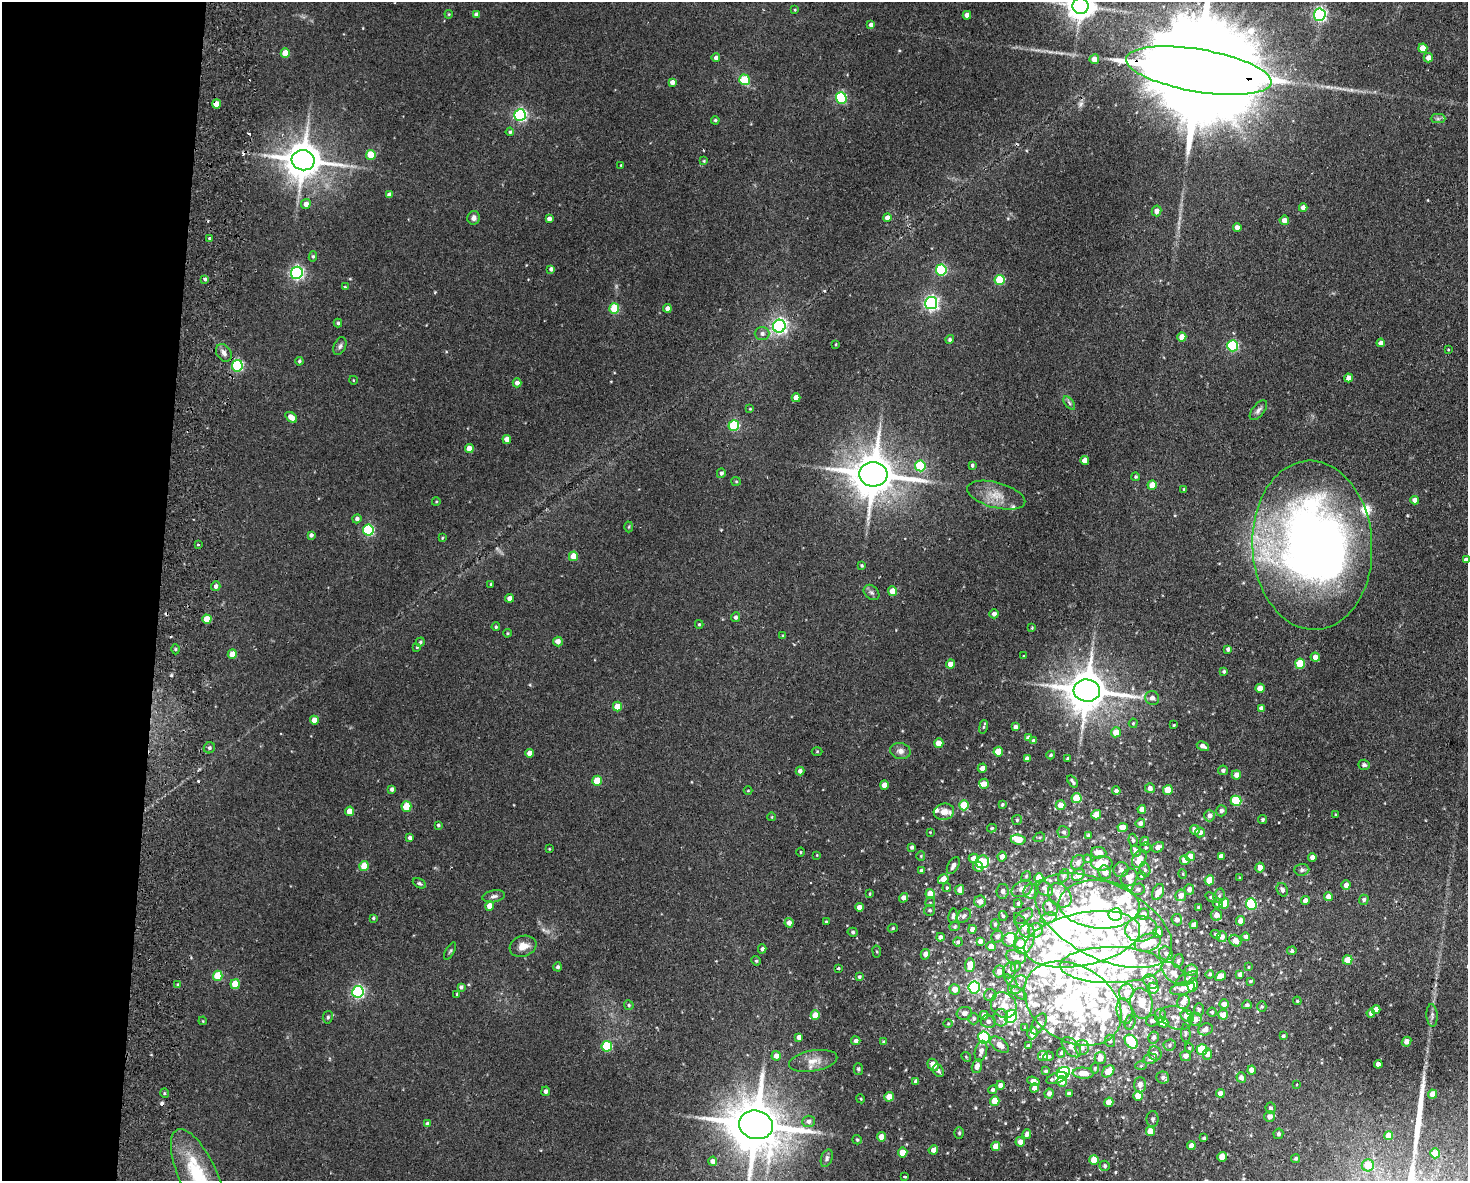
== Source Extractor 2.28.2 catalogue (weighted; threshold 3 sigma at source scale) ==
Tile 4 of 3 x 4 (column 1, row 2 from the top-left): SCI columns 284-1749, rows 2369-3547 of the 4852 x 4736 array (HDU 1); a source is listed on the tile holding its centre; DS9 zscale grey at full resolution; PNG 1470 x 1183 px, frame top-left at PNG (2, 2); each listed source drawn as its Kron ellipse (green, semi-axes under 4 px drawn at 4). Shown black and unused: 11% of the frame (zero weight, under 2 of 3 exposures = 3% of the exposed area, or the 3 px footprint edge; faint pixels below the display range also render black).
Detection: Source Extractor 2.28.2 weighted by HDU 2 'WHT'; one run over the whole footprint, this tile lists its part. Background 0.143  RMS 0.0074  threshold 0.0332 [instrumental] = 3 sigma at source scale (4.5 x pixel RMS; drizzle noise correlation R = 1.50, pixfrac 1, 0.05/0.05 arcsec/px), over >= 5 px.
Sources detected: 558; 1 too faint to see at this stretch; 8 inside a brighter object's white glare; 5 cosmic-ray / hot-pixel residue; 1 long thin detection or spike segment (spike, bleed or trail) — neither listed nor drawn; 75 inside a brighter listed object's ellipse — not listed separately; the other 468 listed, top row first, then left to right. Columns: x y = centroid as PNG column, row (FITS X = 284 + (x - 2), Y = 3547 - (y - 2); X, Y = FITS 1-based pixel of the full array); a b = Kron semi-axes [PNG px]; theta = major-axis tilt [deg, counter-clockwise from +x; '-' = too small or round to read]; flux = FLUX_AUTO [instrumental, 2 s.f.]
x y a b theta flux
1081 6 8 8 - 1000
795 10 3 3 - 0.61
449 14 4 4 - 0.75
476 14 4 4 - 2.1
967 15 4 4 - 4.1
1320 15 6 6 - 170
871 25 4 4 - 3.3
1423 48 4 4 - 11
285 53 4 4 - 13
716 58 4 4 - 1.9
1428 58 5 4 - 4.9
1094 59 5 5 - 5.7
1199 71 74 21 -10 37000
744 80 5 5 - 28
672 82 4 4 - 3.1
841 98 6 5 - 65
216 104 4 4 - 7.2
520 115 6 6 - 130
1438 119 7 4 0 1.5
715 120 4 4 - 1.1
510 132 4 4 - 0.94
371 155 5 5 - 22
303 160 11 10 - 2000
704 161 4 4 - 0.84
621 165 4 2 - 0.46
389 195 4 4 - 3.4
306 204 5 4 - 4.5
1303 208 4 4 - 4.6
1156 211 5 5 - 3.8
474 218 7 6 - 3
887 218 4 4 - 5.5
549 219 4 4 - 3
1284 220 5 4 - 4.7
1237 227 4 4 - 4.2
209 239 3 3 - 1.3
313 256 5 4 - 1.1
551 269 4 4 - 2.2
941 270 5 5 - 66
297 273 6 6 - 160
205 279 4 4 - 1.3
1000 280 5 5 - 31
345 287 4 3 - 0.72
931 303 6 6 - 200
667 308 4 4 - 3.8
614 309 5 5 - 32
338 323 4 4 - 1.3
779 326 6 6 - 220
762 334 7 6 - 2.5
1182 337 4 4 - 7.5
950 339 4 4 - 1.4
1381 343 4 4 - 4.8
836 344 3 2 - 0.62
340 346 9 6 67 2
1233 346 5 5 - 70
1448 350 3 3 - 1.1
224 353 9 7 -56 3.4
299 361 4 4 - 1.1
237 366 5 5 - 81
1349 378 4 4 - 4.6
353 380 4 3 - 0.5
517 383 4 4 - 3.7
796 398 4 4 - 7.1
1069 403 8 4 -53 1.4
750 409 4 4 - 0.54
1258 410 12 6 51 2.6
291 417 7 4 -37 6.1
734 425 5 5 - 55
507 439 4 4 - 5.4
469 449 4 4 - 7.1
1085 460 4 4 - 7
972 465 3 3 - 1.4
920 466 5 5 - 37
721 473 5 4 - 1.8
873 474 14 12 -5 2900
1136 477 4 4 - 0.98
736 481 5 4 - 0.78
1152 485 4 4 - 12
1184 489 4 3 - 1.1
996 495 30 12 -15 13
1415 500 4 4 - 4.8
436 502 4 3 - 0.63
357 519 4 4 - 2.3
629 527 5 3 - 0.72
368 530 5 5 - 71
311 535 4 4 - 2.1
442 538 4 3 - 0.76
198 544 3 2 - 1
1312 545 84 60 -87 550
573 556 5 4 - 14
1466 560 4 4 - 2.5
862 566 3 3 - 0.95
491 584 3 3 - 0.72
216 586 5 4 - 3.1
893 591 5 4 - 10
871 592 9 6 -44 2.1
510 598 4 4 - 4.7
994 614 4 4 - 2.8
735 617 5 4 - 1.7
207 619 4 4 - 15
699 624 4 3 - 0.96
496 627 4 3 - 0.87
1032 628 3 3 - 0.59
507 633 4 3 - 0.77
783 636 3 3 - 1
420 642 5 4 - 1.2
558 642 5 4 - 3.9
417 647 4 3 - 0.75
175 649 5 3 - 0.81
1228 649 4 4 - 2.2
232 654 5 4 - 9.5
1024 656 3 3 - 0.67
1315 657 4 4 - 4.3
951 664 4 4 - 6.9
1300 664 5 5 - 28
1224 671 4 3 - 1.3
1260 688 4 4 - 7.8
1087 690 13 11 -4 2500
1152 698 7 7 - 3.1
617 707 5 4 - 12
1261 708 4 4 - 2.6
314 720 4 4 - 7.9
1133 723 5 4 - 0.84
1174 725 3 2 - 0.73
983 727 7 3 80 1.1
1015 727 4 4 - 2.8
1116 732 5 5 - 8.4
1028 738 4 4 - 2.4
1034 741 4 4 - 2.9
939 743 5 4 - 11
1203 746 6 4 -28 4
209 748 6 5 - 1.6
817 751 5 3 - 0.67
900 751 10 8 -11 3.9
998 752 5 4 - 16
529 753 4 4 - 4.7
1051 755 4 4 - 1
1027 759 4 4 - 3.1
1068 759 3 3 - 0.93
1364 765 6 5 - 1.9
982 768 4 4 - 3.7
1223 770 5 5 - 2
800 771 4 4 - 2.5
1236 775 5 4 - 4.8
597 781 5 4 - 16
1072 781 7 3 -52 1.7
984 784 5 4 - 4.3
884 785 4 4 - 5.2
1150 788 5 5 - 4.2
392 789 4 4 - 1.9
748 790 4 3 - 0.58
1168 790 5 5 - 13
1116 791 4 3 - 2.2
1076 798 5 5 - 21
1236 801 5 5 - 37
1002 804 3 3 - 0.97
964 805 5 5 - 20
1061 805 5 4 - 6.7
406 807 5 5 - 24
1142 809 4 4 - 4.8
350 811 5 4 - 10
1221 811 5 5 - 2.3
944 812 10 8 14 5.9
1336 814 3 2 - 0.55
1096 815 5 4 - 7.7
1209 816 6 5 - 3
772 817 4 3 - 0.52
1017 820 5 5 - 1
1263 820 4 4 - 1.3
1140 823 5 4 - 2.5
438 825 4 3 - 1.2
1123 827 5 4 - 7.5
992 828 5 3 - 0.91
1195 830 5 4 - 3.4
930 832 3 3 - 0.54
1064 832 6 6 - 1.9
1200 832 5 5 - 3.2
1089 835 4 4 - 1.7
1039 837 6 4 19 1.1
410 838 4 4 - 2.2
1018 840 7 5 -6 12
1133 840 6 4 -82 1.4
1145 841 5 3 - 1.9
912 847 4 3 - 1.7
1146 847 5 5 - 1.2
1158 847 6 5 - 3.8
549 849 4 3 - 0.52
1136 851 6 5 - 3.1
801 852 4 3 - 0.6
1099 853 8 5 -5 6.9
817 855 4 3 - 0.56
921 856 5 4 - 0.73
1190 856 5 4 - 9.4
1221 856 4 4 - 3.2
1002 857 5 4 - 4
1312 857 4 4 - 4
973 858 5 5 - 5.6
1087 859 4 4 - 0.91
1139 859 9 6 63 9.6
1185 860 5 4 - 5.1
982 862 6 6 - 28
1078 862 8 6 54 3.1
1102 863 11 7 -1 20
364 866 5 4 - 17
953 866 9 5 61 3.5
978 867 5 4 - 4.5
1260 867 5 4 - 6.4
1121 870 7 7 - 2.7
1145 870 7 5 -74 1.7
1302 870 7 6 - 1.7
921 871 4 3 - 2.1
1105 872 7 6 - 5.4
1183 874 5 3 - 0.62
1078 875 7 5 41 8.3
1026 876 5 4 - 0.93
1064 876 7 5 61 1.3
1141 876 3 3 - 0.73
1129 877 9 7 56 8.2
1039 878 5 4 - 16
1239 878 4 3 - 0.6
943 879 5 5 - 8
1209 880 5 4 - 17
419 883 7 4 -28 1.3
1346 885 5 4 - 3.8
947 888 4 3 - 0.9
1044 888 10 6 -38 2.7
1022 889 11 7 27 4.5
1138 889 7 5 13 1.7
1189 889 5 5 - 3.3
960 890 5 4 - 4.3
1282 890 7 5 -65 2.3
1003 891 7 6 - 2.4
1031 891 8 7 - 2.3
1158 892 8 5 66 6.1
870 894 4 3 - 0.8
930 894 5 4 - 14
1060 895 13 10 -48 11
1181 895 6 5 - 5.9
494 896 11 6 10 2.5
1219 896 7 5 74 1.6
1328 896 4 4 - 5.1
1211 897 6 3 -35 1.3
904 898 5 4 - 3.9
1364 900 5 4 - 1.8
1305 901 4 4 - 3.9
930 902 5 4 - 1.2
980 902 6 6 - 4.5
1218 903 5 5 - 4
1224 903 5 5 - 11
1018 904 4 3 - 0.88
1099 904 40 24 -4 70
1251 904 6 5 - 58
490 906 4 4 - 8.4
859 907 4 4 - 4.4
1198 907 4 3 - 0.75
1051 908 8 7 - 2.3
930 910 6 5 - 1.4
1115 914 7 6 - 110
1143 914 6 5 - 6
1216 915 5 5 - 4.6
953 916 7 4 80 1.5
964 916 8 6 46 2.4
1003 916 5 4 - 1.1
1024 916 10 5 37 2.6
373 918 4 3 - 0.95
1048 918 8 5 16 2.3
1177 920 6 5 - 2.5
1103 921 74 38 -27 160
1240 921 5 4 - 5.2
826 922 3 3 - 1.1
789 923 4 4 - 3.7
995 924 5 4 - 1
1022 925 14 5 -62 2.4
1194 925 4 4 - 4.3
955 927 5 4 - 1
893 928 5 4 - 0.89
972 929 4 4 - 3.5
1141 929 16 12 7 12
1036 930 7 7 - 8.2
853 932 5 4 - 1.3
1158 932 5 5 - 6
1216 934 5 3 - 1.2
940 937 4 4 - 2.7
997 937 6 5 - 2.6
1222 937 5 5 - 3.7
1246 937 4 4 - 2.7
1024 939 15 9 70 7.5
1082 939 59 26 11 88
1010 940 7 6 - 6.4
980 941 4 4 - 3.2
1235 941 6 5 - 5.2
958 942 5 4 - 1.2
1020 943 6 5 - 9.6
1148 943 13 8 20 16
523 946 14 10 18 7.1
991 947 4 4 - 7
762 949 4 4 - 1.7
450 951 9 3 60 1
877 951 6 3 -81 0.89
1292 951 5 4 - 1.5
1166 953 7 6 - 2.6
925 954 5 4 - 3.4
1016 957 10 7 -13 3.8
1347 960 5 4 - 11
756 961 5 4 - 1
1178 961 7 5 71 1.8
970 965 7 5 88 9.5
1111 965 51 18 1 68
1016 966 6 4 47 1.2
558 967 4 4 - 1.8
1249 967 4 3 - 0.6
838 968 3 3 - 1.2
1191 970 6 5 - 5.4
999 971 6 5 - 5.3
1010 971 8 6 70 3
1174 973 14 8 -42 5.5
1210 974 4 4 - 1.1
1240 974 4 4 - 2.7
218 976 5 5 - 25
1221 976 6 4 32 9.7
859 977 4 4 - 1.1
1187 979 12 5 26 2.3
1011 981 8 4 -45 1.5
1250 981 3 3 - 0.89
1151 982 8 6 -43 3
235 984 5 4 - 17
178 985 4 4 - 0.91
1017 985 11 7 46 4.4
1192 985 7 5 81 19
461 987 4 4 - 1.7
974 987 6 6 - 90
1153 988 5 5 - 9.3
1183 988 12 6 14 6.3
955 989 5 5 - 5.6
358 992 6 5 - 130
1126 992 8 7 - 7.7
1019 993 9 4 -35 2.5
457 994 3 3 - 0.86
990 995 6 6 - 1.9
1297 1001 4 4 - 0.88
1183 1002 7 6 - 5
1073 1003 52 37 -31 230
1141 1003 15 11 -80 13
1224 1004 4 4 - 3.6
629 1005 5 5 - 1.1
1004 1005 13 12 - 12
1247 1005 5 4 - 1.8
1262 1006 5 4 - 1.1
1199 1010 6 5 - 1.4
1376 1010 4 4 - 4.5
1124 1011 13 7 -79 9.3
1212 1012 4 4 - 0.95
964 1013 8 6 15 3.7
1371 1013 4 4 - 2.7
815 1015 4 4 - 10
984 1015 4 4 - 3.3
1160 1015 7 5 88 1.9
1223 1015 5 4 - 6.8
1432 1015 11 5 -88 2.1
1011 1016 7 5 57 74
1187 1016 7 5 -33 14
328 1017 6 5 - 1.4
1001 1018 9 7 -85 3.7
1176 1018 16 11 -22 6.3
974 1019 5 5 - 1.4
1195 1019 6 6 - 5.2
203 1021 4 3 - 0.59
1152 1021 6 5 - 2.7
988 1022 7 6 - 2.6
1130 1022 7 5 73 1.6
1163 1022 6 5 - 14
948 1024 4 3 - 0.62
1039 1024 11 6 60 3.5
1025 1028 4 3 - 0.78
1205 1029 7 5 22 3.1
1032 1033 6 5 - 5.9
1186 1033 9 5 -88 1.5
1283 1036 4 3 - 1.2
799 1037 4 4 - 3.8
984 1037 6 5 - 68
1153 1037 6 5 - 2.3
856 1041 4 4 - 2.2
1110 1041 6 5 - 1.5
883 1042 4 3 - 1.1
1131 1042 8 5 -50 31
1407 1042 5 4 - 4.7
999 1045 11 6 -37 5.3
1028 1045 4 4 - 0.89
1170 1045 6 5 - 1.6
607 1046 5 5 - 43
1071 1047 12 7 -47 5.2
1082 1048 7 7 - 2.7
1189 1048 5 4 - 0.85
1202 1050 5 5 - 33
981 1051 10 6 76 3.7
1061 1053 5 4 - 0.95
1155 1053 7 6 - 4.4
1207 1054 5 5 - 4.4
776 1056 5 4 - 4.7
1043 1056 5 5 - 4.2
1048 1056 5 4 - 1.4
1185 1056 5 5 - 4.1
966 1057 5 4 - 0.84
1100 1058 6 5 - 8
1150 1059 7 5 9 2.4
813 1061 24 10 10 8.8
1378 1064 4 4 - 3.7
933 1065 6 5 - 7.6
977 1066 7 5 76 4.4
1141 1066 5 4 - 0.87
1095 1068 5 4 - 0.82
858 1069 5 5 - 1.7
1252 1070 4 4 - 4.1
938 1071 6 5 - 1.7
1046 1071 4 3 - 1.1
1108 1071 7 5 43 12
1063 1073 7 5 28 110
1083 1073 10 5 -4 8.9
1163 1077 6 6 - 1.9
1057 1078 11 5 19 5.2
1241 1078 5 4 - 2.7
916 1081 4 4 - 2.8
1033 1081 6 4 -20 4.7
1062 1081 5 5 - 8.4
1000 1085 4 4 - 3.8
1140 1085 7 6 - 4.4
1297 1085 3 2 - 0.71
1034 1088 4 4 - 4.1
993 1090 4 4 - 1.7
546 1091 4 4 - 2.2
164 1093 5 3 - 0.78
1220 1093 4 4 - 4
1049 1094 5 4 - 3
1069 1094 4 4 - 2.1
1433 1094 5 4 - 8.5
1138 1096 5 5 - 9.5
889 1097 5 4 - 9.8
861 1099 4 3 - 0.71
995 1101 5 4 - 13
1109 1102 4 4 - 8
1271 1108 5 5 - 1.5
1270 1117 5 5 - 4.5
1152 1119 8 6 -89 1.6
808 1121 6 5 - 2.5
427 1124 4 4 - 2.4
756 1125 17 14 -15 4300
1150 1131 5 4 - 9.8
959 1133 6 4 -88 1
1027 1134 5 4 - 3.3
1278 1134 5 5 - 1.6
1389 1135 4 4 - 6.9
882 1137 4 4 - 6.7
1204 1138 3 3 - 1.1
857 1140 5 4 - 1.2
1020 1142 5 4 - 4.3
996 1146 5 4 - 10
1191 1146 4 4 - 5.3
933 1150 4 4 - 3.8
903 1153 5 5 - 12
1435 1153 5 5 - 15
1222 1157 5 4 - 9
827 1158 9 5 70 1.9
1296 1158 4 4 - 1.1
1094 1160 5 4 - 11
713 1161 4 4 - 3.2
1368 1165 6 6 - 17
1105 1166 5 5 - 1.4
198 1175 49 19 -65 44
905 1177 3 3 - 1.5
Overlapping masked pixels (flux is a lower limit): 2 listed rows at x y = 1199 71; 216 104
Isophote crosses this tile's border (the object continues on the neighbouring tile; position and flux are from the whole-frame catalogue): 5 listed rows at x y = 1081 6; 1199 71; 1466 560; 756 1125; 198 1175
Unlisted compact peaks at least as high as the median listed source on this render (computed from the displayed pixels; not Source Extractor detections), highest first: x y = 171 675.